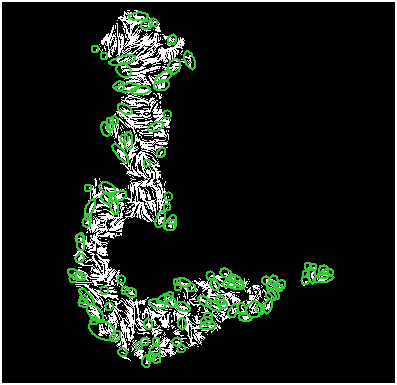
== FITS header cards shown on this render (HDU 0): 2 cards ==
NAXIS1  =                  393
NAXIS2  =                  381

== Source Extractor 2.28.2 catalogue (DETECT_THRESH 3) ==
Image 393 x 381 px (HDU 0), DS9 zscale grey, 1 PNG px = 1 image px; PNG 397 x 385 px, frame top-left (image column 1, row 381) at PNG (2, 2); each listed source drawn as its Kron ellipse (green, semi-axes under 4 px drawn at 4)
Background 0.494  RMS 3.9e-06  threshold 1.18e-05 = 3 sigma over >= 5 px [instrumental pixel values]
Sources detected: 253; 140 with non-positive FLUX_AUTO (blend fragments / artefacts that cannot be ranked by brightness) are neither listed nor drawn; the other 113 listed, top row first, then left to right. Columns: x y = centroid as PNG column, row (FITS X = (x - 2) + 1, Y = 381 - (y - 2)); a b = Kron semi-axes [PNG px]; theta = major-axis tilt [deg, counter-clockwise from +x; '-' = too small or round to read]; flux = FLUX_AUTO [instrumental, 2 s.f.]
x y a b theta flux
139 17 9 3 1 0.15
154 23 3 2 - 0.17
147 25 6 2 10 0.17
172 40 5 2 - 0.19
96 50 3 2 - 0.29
105 57 2 2 - 0.026
190 60 9 5 -69 2
123 61 13 4 13 0.59
174 67 8 6 59 0.57
124 71 8 6 -37 0.14
164 77 10 4 32 2.6
162 85 8 5 16 1.2
119 86 6 4 9 0.36
128 88 11 2 5 0.82
141 91 9 4 6 0.88
125 110 8 3 -26 1.3
168 114 4 2 - 0.24
114 120 4 2 - 0.21
110 121 3 2 - 0.16
110 127 3 2 - 0.15
156 127 8 3 24 1.1
106 129 7 2 -76 0.11
125 138 3 2 - 0.18
129 141 9 3 89 0.77
121 153 11 4 -51 0.83
161 153 5 2 - 0.22
148 164 3 2 - 0.39
89 188 3 2 - 0.31
108 188 8 5 -24 0.52
118 196 9 4 22 0.87
168 196 2 2 - 0.31
107 199 6 3 -45 0.74
114 205 10 2 -75 0.92
90 207 9 2 63 1.4
167 208 3 2 - 0.031
89 217 2 2 - 0.18
161 220 8 4 70 2.7
172 220 5 3 - 1.3
87 222 5 4 - 0.59
171 225 6 5 - 1.3
80 238 4 3 - 0.72
81 242 9 2 -88 1
80 258 4 2 - 1.3
308 267 2 2 - 0.1
313 268 4 3 - 1
324 270 5 4 - 0.9
227 274 7 4 -33 1.4
325 274 8 2 16 0.046
75 275 8 3 -31 1.3
211 275 3 2 - 0.13
307 275 3 2 - 0.22
312 276 7 3 -85 0.78
81 277 5 2 - 0.96
74 278 4 3 - 0.14
233 278 3 2 - 0.38
121 279 3 2 - 0.16
323 279 10 3 9 3.6
274 280 5 2 - 0.2
237 281 7 3 -43 0.74
266 281 4 2 - 0.39
306 281 2 2 - 0.099
177 282 2 2 - 0.06
184 283 7 3 -15 0.75
229 284 6 2 0 1.1
215 285 5 2 - 0.3
272 285 4 2 - 0.23
281 285 5 3 - 0.39
236 286 8 4 -9 1.5
179 287 2 2 - 0.22
192 287 2 2 - 0.29
280 289 3 2 - 0.14
126 290 3 2 - 0.13
105 291 2 2 - 0.17
273 291 10 2 -58 0.53
131 293 6 4 -22 1.9
271 296 5 2 - 0.57
87 297 10 2 -49 0.9
166 298 9 3 28 1.2
84 299 4 2 - 0.21
221 300 5 2 - 0.86
171 302 7 3 -50 0.12
205 302 8 3 -34 0.072
84 303 5 2 - 0.15
158 304 8 4 -16 0.29
223 304 5 4 - 1.1
110 306 4 3 - 0.45
214 306 8 2 -29 1
268 306 7 3 69 0.32
183 307 7 2 -25 0.22
242 309 6 2 -61 0.22
261 309 5 2 - 0.024
254 310 8 7 - 0.23
234 311 7 3 60 0.26
95 314 11 6 -49 0.28
209 317 4 2 - 0.32
245 318 6 3 -12 1.2
95 321 3 2 - 0.086
207 321 5 2 - 0.55
148 324 6 3 -77 0.4
182 324 5 2 - 0.2
208 326 8 2 5 0.23
102 330 14 9 -30 0.36
116 336 6 2 50 0.33
157 341 3 2 - 0.47
145 342 4 2 - 0.21
177 342 5 2 - 0.57
139 346 3 2 - 0.85
182 349 2 2 - 0.082
155 350 6 2 21 0.18
123 352 4 2 - 0.32
151 357 4 4 - 0.3
157 359 4 2 - 0.13
146 361 6 2 84 0.59
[140 non-positive-flux detections neither listed nor drawn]